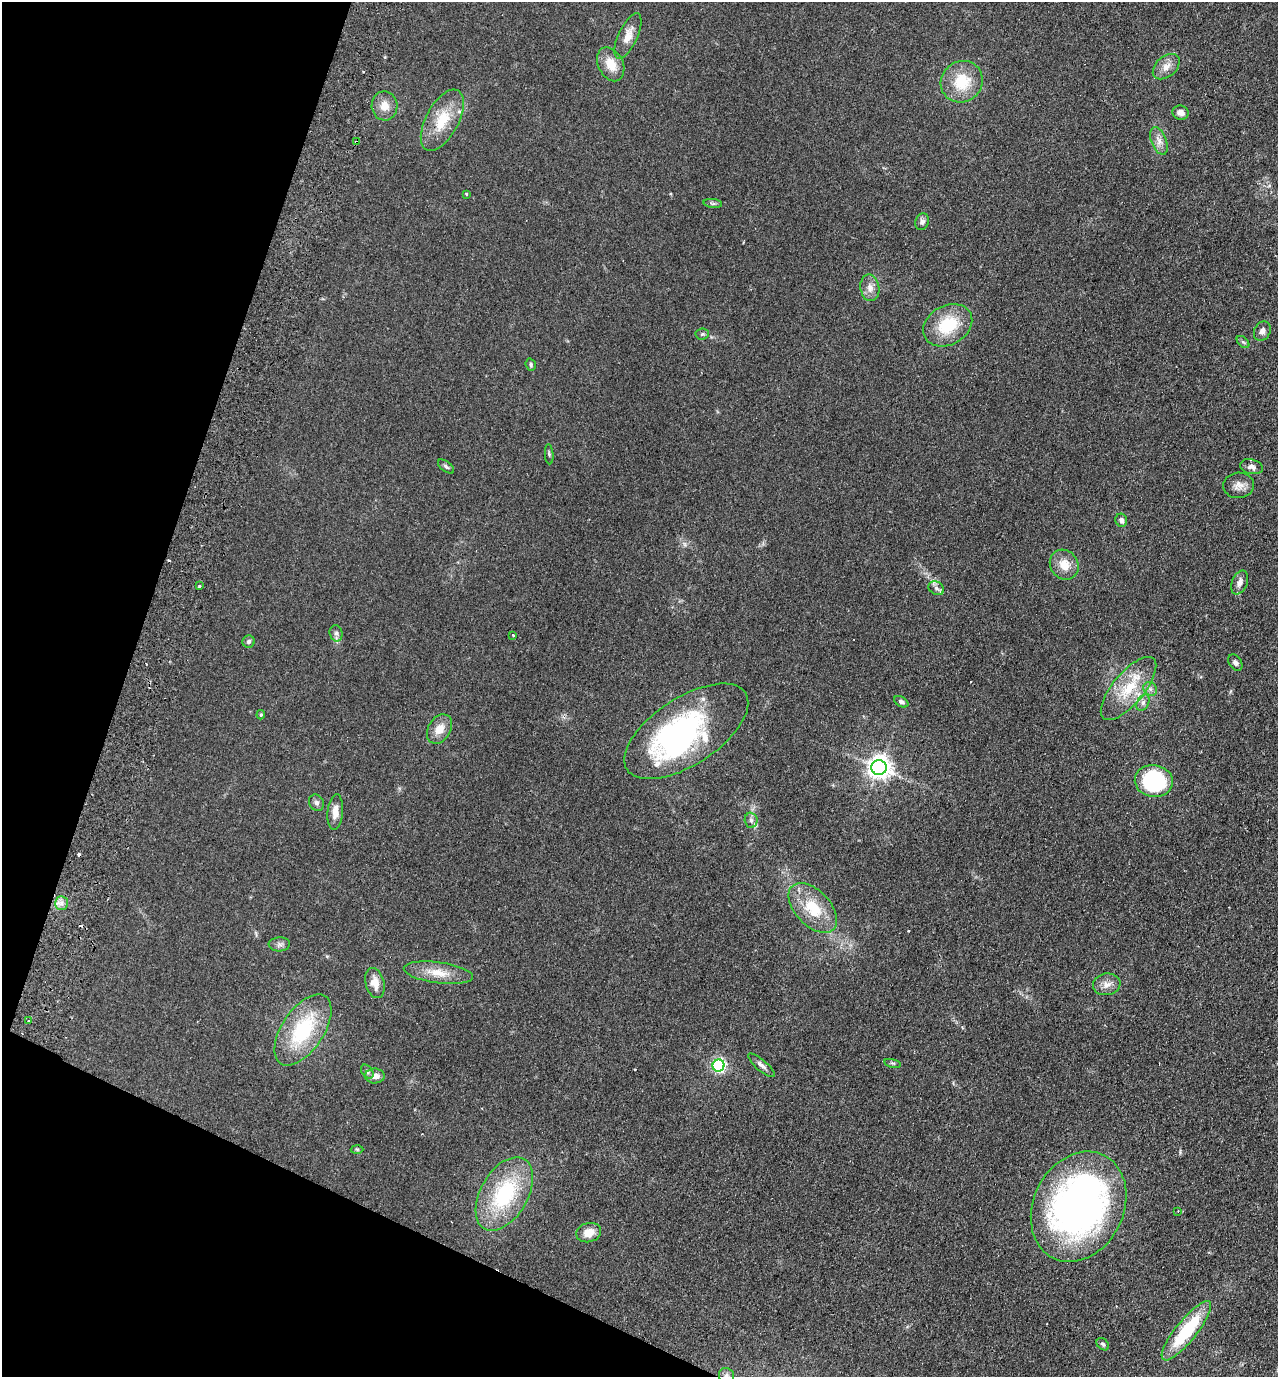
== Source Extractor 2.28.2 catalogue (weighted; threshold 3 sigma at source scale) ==
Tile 9 of 4 x 4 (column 1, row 3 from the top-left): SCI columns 325-1600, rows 1401-2775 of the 5623 x 5549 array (HDU 1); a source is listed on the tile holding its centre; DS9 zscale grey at full resolution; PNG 1280 x 1379 px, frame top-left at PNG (2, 2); each listed source drawn as its Kron ellipse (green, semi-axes under 4 px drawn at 4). Shown black and unused: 17% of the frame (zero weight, under 2 of 3 exposures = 3% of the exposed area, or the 3 px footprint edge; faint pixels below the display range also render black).
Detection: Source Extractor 2.28.2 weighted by HDU 2 'WHT'; one run over the whole footprint, this tile lists its part. Background 0.123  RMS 0.011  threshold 0.05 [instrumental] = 3 sigma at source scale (4.5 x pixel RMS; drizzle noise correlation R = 1.50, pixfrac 1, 0.05/0.05 arcsec/px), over >= 5 px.
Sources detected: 73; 2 inside a brighter object's white glare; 6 cosmic-ray / hot-pixel residue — neither listed nor drawn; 1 inside a brighter listed object's ellipse — not listed separately; the other 64 listed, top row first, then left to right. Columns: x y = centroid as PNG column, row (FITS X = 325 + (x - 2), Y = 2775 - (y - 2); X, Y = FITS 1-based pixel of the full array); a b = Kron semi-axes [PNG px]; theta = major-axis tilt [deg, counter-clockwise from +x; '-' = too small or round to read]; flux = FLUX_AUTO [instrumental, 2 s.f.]
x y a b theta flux
628 36 25 9 66 12
611 64 18 12 -64 17
1166 67 15 10 41 9.1
962 82 22 20 41 35
384 106 14 13 - 11
1181 113 8 7 - 5
442 120 33 16 62 34
1159 141 14 7 -68 7
356 142 4 3 - 1.7
467 194 3 3 - 1.4
713 203 9 4 -6 2.1
922 222 8 6 72 3.7
870 288 13 9 -81 7.6
948 325 26 19 29 42
1262 331 10 8 62 4.4
702 334 7 5 5 1.8
1243 342 7 4 -44 1.9
531 365 6 5 - 2
549 454 10 3 -85 1.6
446 467 9 5 -37 2.2
1251 467 11 7 -13 5.2
1239 485 15 13 6 8.9
1121 520 6 6 - 4.3
1064 565 16 13 -52 15
1240 583 12 7 67 5.9
199 586 3 3 - 2.5
936 588 8 6 -29 3.4
336 633 8 6 -77 3.3
513 635 3 3 - 2
249 642 6 6 - 2.9
1235 663 9 6 -57 2.8
1128 688 39 16 50 40
1150 689 7 6 - 3.1
901 702 8 5 -31 2.9
1143 703 9 5 63 3.8
261 715 4 3 - 1.2
439 729 16 11 58 13
686 731 70 33 33 260
879 767 7 7 - 860
1154 781 19 16 -8 110
316 803 8 7 - 3.6
335 812 18 8 85 9.3
751 820 8 6 -88 3
61 903 7 6 - 4.2
813 908 30 17 -46 38
279 944 11 7 3 3.6
438 973 35 10 -8 20
375 983 15 9 -75 12
1107 984 14 11 10 8.1
28 1021 3 3 - 1.8
303 1030 40 21 56 78
893 1063 8 3 -12 1.6
761 1065 17 5 -41 4.7
718 1066 6 6 - 210
367 1072 8 5 -51 2.2
375 1076 10 7 1 6.9
357 1149 6 4 -2 1.4
504 1194 40 23 60 89
1079 1207 57 45 63 520
1178 1211 4 3 - 1.3
589 1233 12 9 14 12
1186 1331 37 10 51 66
1103 1344 7 5 -42 1.9
727 1376 8 7 - 3.1
Overlapping masked pixels (flux is a lower limit): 1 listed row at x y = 356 142
Isophote crosses this tile's border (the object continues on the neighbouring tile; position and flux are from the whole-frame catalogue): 1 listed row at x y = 727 1376